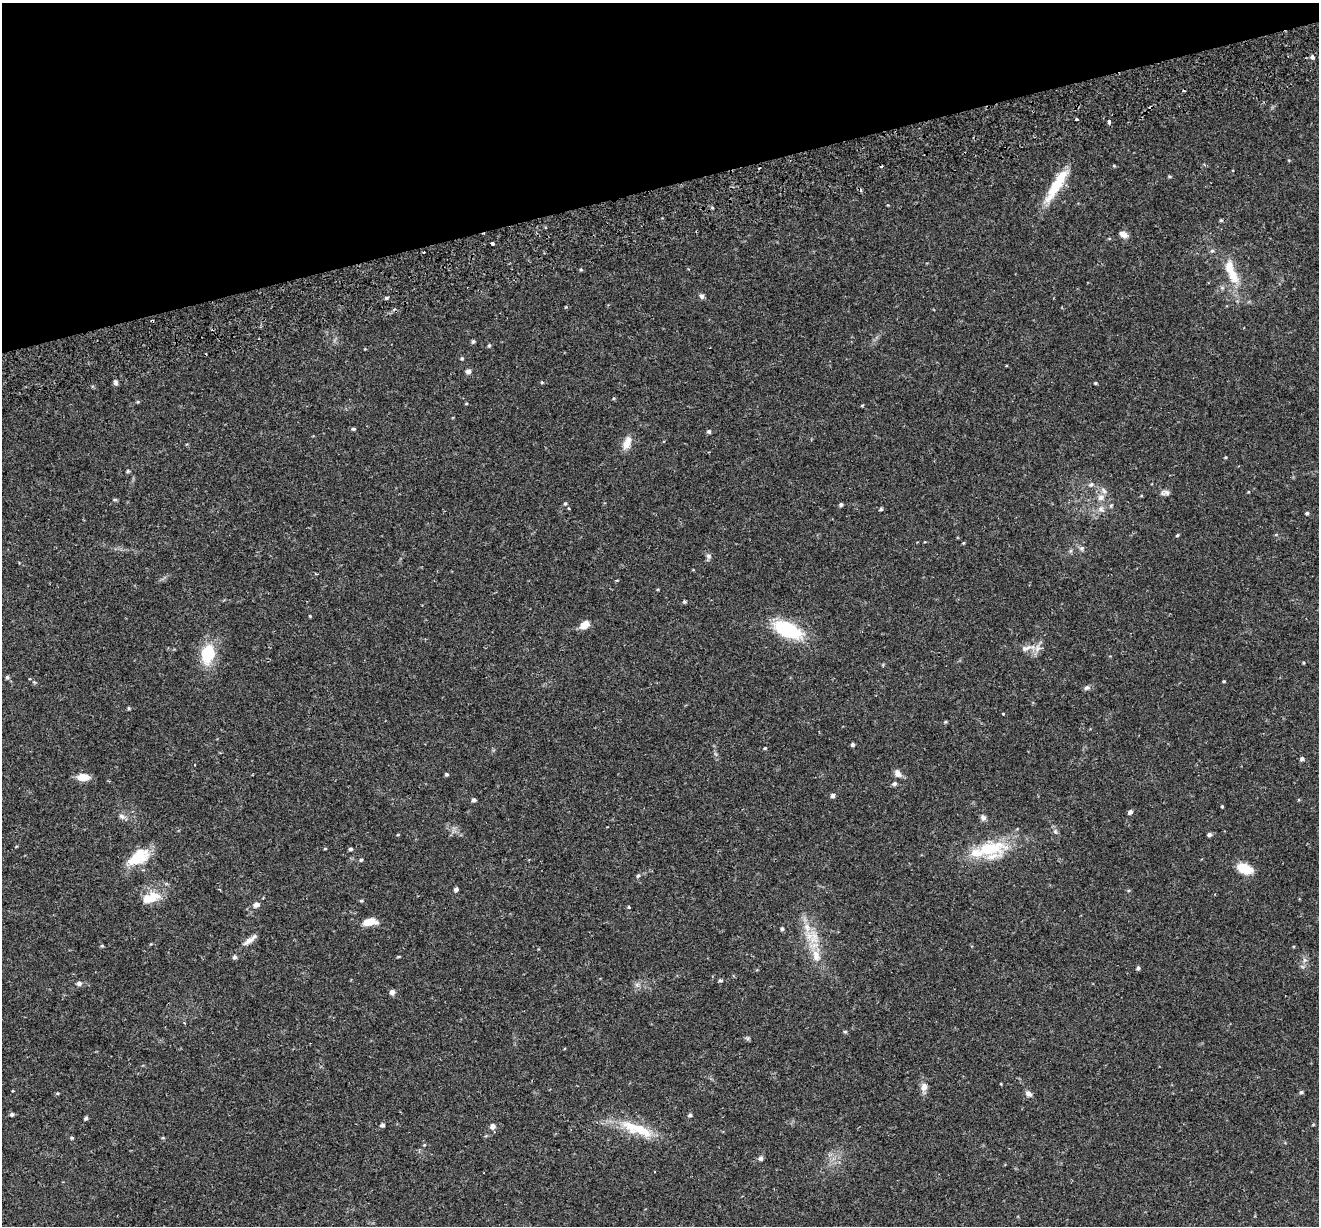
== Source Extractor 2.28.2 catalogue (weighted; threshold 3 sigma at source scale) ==
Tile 3 of 4 x 4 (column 3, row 1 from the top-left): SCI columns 2692-4008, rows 3857-5080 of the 5379 x 5211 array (HDU 1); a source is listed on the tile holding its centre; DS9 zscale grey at full resolution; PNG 1321 x 1228 px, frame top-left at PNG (2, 3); no overlay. Shown black and unused: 15% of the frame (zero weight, under 2 of 3 exposures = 5% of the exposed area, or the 3 px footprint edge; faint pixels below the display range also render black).
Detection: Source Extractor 2.28.2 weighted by HDU 2 'WHT'; one run over the whole footprint, this tile lists its part. Background 0.0486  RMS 0.0036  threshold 0.0161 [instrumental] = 3 sigma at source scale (4.5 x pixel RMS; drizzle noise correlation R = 1.50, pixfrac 1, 0.0396/0.0396 arcsec/px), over >= 5 px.
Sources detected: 117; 6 cosmic-ray / hot-pixel residue — not listed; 6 inside a brighter listed object's ellipse — not listed separately; the other 105 listed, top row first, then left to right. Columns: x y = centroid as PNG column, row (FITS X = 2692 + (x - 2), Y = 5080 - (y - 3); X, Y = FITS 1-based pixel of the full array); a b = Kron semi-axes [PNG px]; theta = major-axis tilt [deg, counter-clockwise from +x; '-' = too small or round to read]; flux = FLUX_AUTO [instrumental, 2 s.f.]
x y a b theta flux
1312 57 5 4 - 0.84
1077 119 3 3 - 0.95
1109 122 4 3 - 2.3
1114 166 5 3 - 0.35
1057 184 48 11 60 11
1221 220 5 3 - 0.42
1124 234 10 7 -28 1.9
492 243 4 3 - 2.6
1212 251 6 5 - 0.59
423 252 3 3 - 0.77
581 270 5 3 - 0.37
1231 271 39 12 -67 9.6
702 296 7 6 - 0.84
386 298 4 4 - 0.53
152 321 3 2 - 0.48
473 341 5 4 - 0.6
489 345 5 4 - 0.53
462 358 5 4 - 0.42
468 371 6 6 - 1.2
116 383 7 5 -80 0.81
1095 383 4 4 - 0.36
466 404 4 3 - 0.29
862 405 5 3 - 0.33
353 429 5 4 - 0.51
709 431 5 5 - 0.6
627 443 17 8 72 3.4
128 471 5 4 - 0.48
1091 485 8 5 47 0.82
1167 492 12 6 -30 1.2
1101 497 9 8 - 1.8
115 500 6 4 0 0.43
565 503 5 4 - 0.42
841 504 5 4 - 0.59
569 508 5 3 - 0.31
881 509 4 4 - 0.53
1101 509 8 6 -4 1.3
1307 513 5 4 - 0.54
1177 535 5 4 - 0.38
963 543 5 3 - 0.3
1081 548 7 6 - 0.85
708 556 8 5 -27 0.87
684 602 5 4 - 0.48
310 616 4 3 - 0.3
585 625 11 8 36 3.3
788 630 28 14 -24 23
1028 647 12 6 38 1.7
208 654 24 15 78 12
7 677 5 5 - 0.64
1224 681 4 3 - 0.34
1086 688 8 6 41 0.89
129 708 4 4 - 0.45
1003 713 3 3 - 1.3
945 722 5 3 - 0.37
852 745 5 4 - 0.63
765 748 4 4 - 0.34
1302 759 6 5 - 0.76
898 773 11 8 -60 1.8
446 774 5 4 - 0.55
83 777 12 7 1 4.7
894 784 6 5 - 0.78
833 796 6 6 - 0.79
474 800 5 4 - 0.86
1222 806 3 3 - 1.2
1130 812 5 4 - 1
122 816 9 6 -33 1.2
983 818 7 7 - 1
1209 834 5 5 - 0.79
990 848 43 17 10 18
350 849 5 4 - 0.65
136 858 30 14 21 10
361 860 4 4 - 0.46
1244 868 17 10 -23 7
638 876 6 5 - 0.63
456 889 5 4 - 0.82
151 899 30 13 32 6.2
361 901 4 4 - 0.41
256 905 8 6 29 1.4
629 907 3 3 - 1.2
370 922 16 8 6 4.4
782 929 5 4 - 0.59
814 936 12 9 -46 3.5
250 940 22 6 36 2.1
102 946 5 4 - 0.38
816 955 18 10 -76 4.9
399 956 5 3 - 0.32
234 957 6 5 - 0.69
1304 960 7 4 72 0.8
1138 968 4 4 - 0.65
720 980 5 4 - 0.55
79 983 6 5 - 1.1
392 992 6 6 - 1.3
845 1032 5 4 - 0.45
924 1087 11 8 79 2.1
13 1091 3 2 - 0.38
1301 1092 5 4 - 0.55
1029 1094 9 6 -39 1.4
12 1114 5 5 - 0.65
690 1115 5 4 - 0.58
86 1118 5 4 - 0.66
382 1125 6 5 - 0.71
492 1126 7 7 - 1.4
637 1129 48 13 -21 13
72 1138 5 3 - 0.45
163 1138 5 3 - 0.35
760 1158 6 5 - 1
Overlapping masked pixels (flux is a lower limit): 1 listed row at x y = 152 321